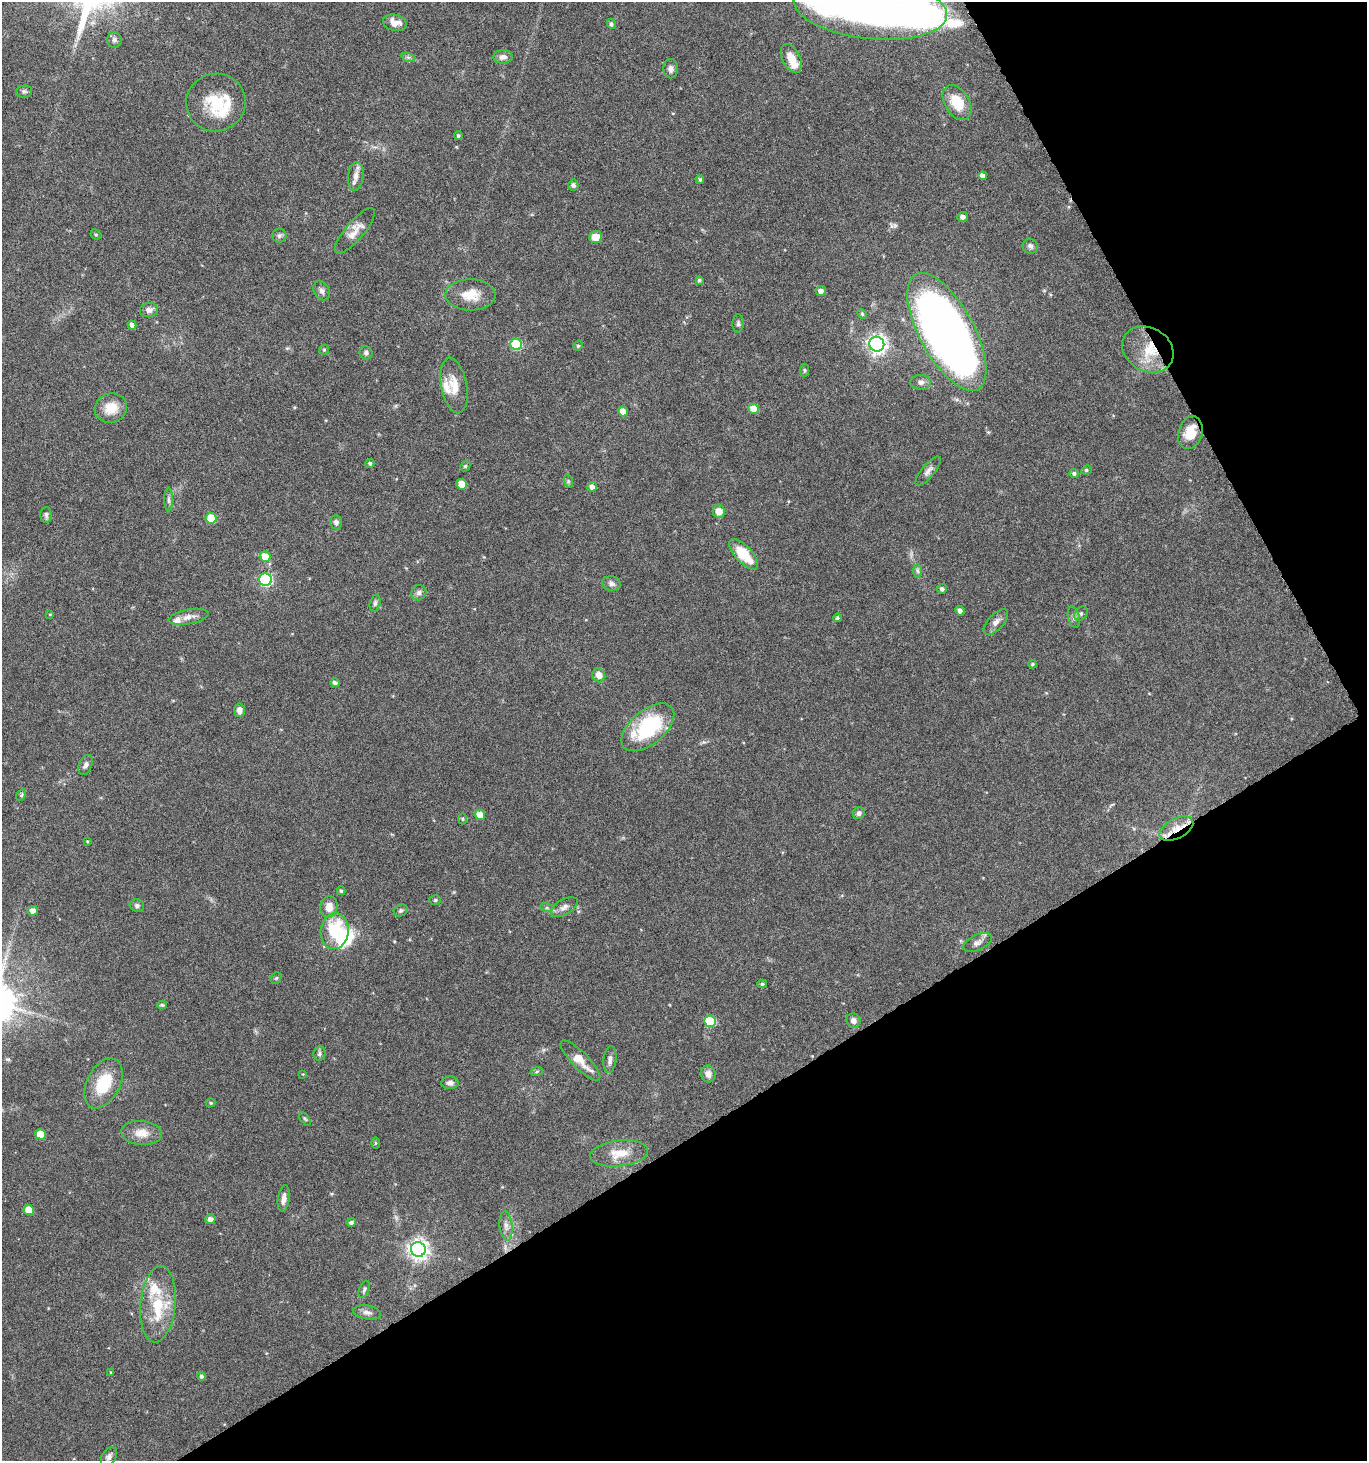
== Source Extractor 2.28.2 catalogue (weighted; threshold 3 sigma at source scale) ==
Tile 12 of 4 x 4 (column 4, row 3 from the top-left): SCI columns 4272-5636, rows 1464-2922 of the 5751 x 5852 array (HDU 1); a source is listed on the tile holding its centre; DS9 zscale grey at full resolution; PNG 1369 x 1463 px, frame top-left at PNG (2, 2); each listed source drawn as its Kron ellipse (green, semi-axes under 4 px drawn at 4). Shown black and unused: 30% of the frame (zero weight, under 5 of 10 exposures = <1% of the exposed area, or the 3 px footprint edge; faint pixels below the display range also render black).
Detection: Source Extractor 2.28.2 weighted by HDU 2 'WHT'; one run over the whole footprint, this tile lists its part. Background 0.0317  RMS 0.0015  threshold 0.00604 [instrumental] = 3 sigma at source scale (4.09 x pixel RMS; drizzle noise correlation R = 1.36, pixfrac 0.8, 0.0396/0.0396 arcsec/px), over >= 5 px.
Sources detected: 133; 2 inside a brighter object's white glare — neither listed nor drawn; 6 inside a brighter listed object's ellipse — not listed separately; the other 125 listed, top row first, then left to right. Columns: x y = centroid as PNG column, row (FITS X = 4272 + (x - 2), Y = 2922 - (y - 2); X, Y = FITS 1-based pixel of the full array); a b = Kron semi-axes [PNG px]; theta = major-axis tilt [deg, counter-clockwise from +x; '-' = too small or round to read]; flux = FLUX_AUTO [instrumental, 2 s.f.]
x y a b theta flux
870 8 77 31 -6 75
395 23 12 8 -13 1.3
611 24 5 4 - 0.27
114 40 8 7 - 0.44
408 57 7 4 -18 0.3
503 57 10 7 4 0.67
791 58 15 9 -63 2.1
671 69 9 7 88 0.6
24 91 8 6 7 0.33
216 102 30 29 - 5.8
957 103 19 12 -58 3.7
458 135 4 4 - 0.22
356 176 14 7 83 0.96
983 176 4 4 - 0.55
700 179 4 4 - 0.21
573 185 5 5 - 0.4
963 217 5 5 - 0.56
355 231 28 9 50 1.5
96 234 5 4 - 0.2
279 235 7 7 - 0.35
595 237 6 6 - 1.5
1030 246 8 7 - 0.48
699 280 4 4 - 0.23
321 291 10 7 -57 0.55
821 291 5 5 - 0.79
470 295 25 15 -1 2.7
149 310 9 7 7 0.69
862 314 5 4 - 0.19
738 323 9 5 88 0.35
132 325 4 4 - 0.6
947 332 65 27 -61 140
516 344 6 5 - 8.3
877 344 7 7 - 67
578 346 5 4 - 0.17
1148 349 27 21 -29 4.4
324 350 5 5 - 0.17
366 353 7 6 - 0.35
804 370 6 4 85 0.2
921 382 10 7 -2 0.57
454 385 28 13 -79 2.3
111 408 16 14 14 2.5
754 409 5 5 - 1.9
623 411 5 5 - 1.5
1190 433 16 12 73 2.3
370 463 4 4 - 0.27
465 466 5 4 - 0.19
1086 470 5 4 - 0.18
928 471 18 6 50 0.69
1074 473 4 4 - 0.28
568 481 7 4 -72 0.23
462 484 5 5 - 2.4
592 487 5 4 - 0.72
169 499 12 4 -90 0.39
719 511 6 6 - 1.3
46 515 8 5 -88 0.35
211 518 5 5 - 4.3
336 522 7 6 - 0.51
744 554 19 8 -47 4
265 556 5 5 - 2
918 571 7 4 -88 0.29
266 580 6 6 - 20
611 584 9 7 -13 0.54
942 589 5 4 - 0.35
419 593 8 7 - 0.47
375 603 9 5 75 0.35
960 611 5 4 - 0.53
50 614 3 2 - 0.099
1081 614 8 5 49 0.32
188 617 20 7 11 1.1
1074 617 11 6 -77 0.46
837 618 4 4 - 0.23
996 622 16 7 47 0.83
1032 664 4 3 - 0.17
599 675 7 6 - 1.1
335 683 5 4 - 0.43
239 710 7 5 84 0.73
648 727 31 17 40 11
86 765 10 6 64 0.49
21 795 6 4 60 0.21
859 813 6 5 - 0.45
480 815 5 5 - 1.9
462 819 5 3 - 0.14
1176 829 18 10 28 2.1
87 841 3 3 - 0.12
341 891 4 4 - 0.18
435 900 6 5 - 0.22
137 905 7 6 - 0.37
329 907 11 8 78 1.5
564 907 15 7 30 0.78
547 908 6 4 -17 0.23
401 910 7 6 - 0.28
33 911 5 5 - 0.86
335 931 18 14 83 6.9
977 943 15 7 25 0.68
276 978 6 5 - 0.22
762 984 5 4 - 0.23
162 1005 5 3 - 0.19
710 1021 6 5 - 7
853 1021 7 7 - 0.64
319 1054 7 6 - 0.31
580 1060 27 8 -46 2.2
610 1060 13 6 84 0.66
537 1071 6 4 20 0.19
303 1074 4 3 - 0.1
708 1074 8 7 - 0.75
103 1083 27 16 62 5.2
450 1083 8 6 4 0.57
211 1103 5 4 - 0.17
305 1119 8 4 -54 0.19
141 1133 20 12 -4 1.8
40 1134 5 5 - 3.4
375 1143 5 3 - 0.15
619 1153 29 13 6 2.6
284 1199 13 6 81 0.83
29 1210 5 5 - 3.2
210 1219 5 5 - 0.84
351 1222 5 4 - 0.32
506 1226 15 6 -84 0.78
418 1249 7 7 - 78
364 1290 9 5 69 0.31
158 1304 38 17 85 5.9
367 1312 14 7 -10 0.65
111 1372 3 2 - 0.12
202 1376 4 4 - 0.31
109 1457 10 7 57 0.5
Overlapping masked pixels (flux is a lower limit): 2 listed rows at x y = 1148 349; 1176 829
Isophote crosses this tile's border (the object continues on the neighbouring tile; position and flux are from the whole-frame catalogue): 1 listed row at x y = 870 8